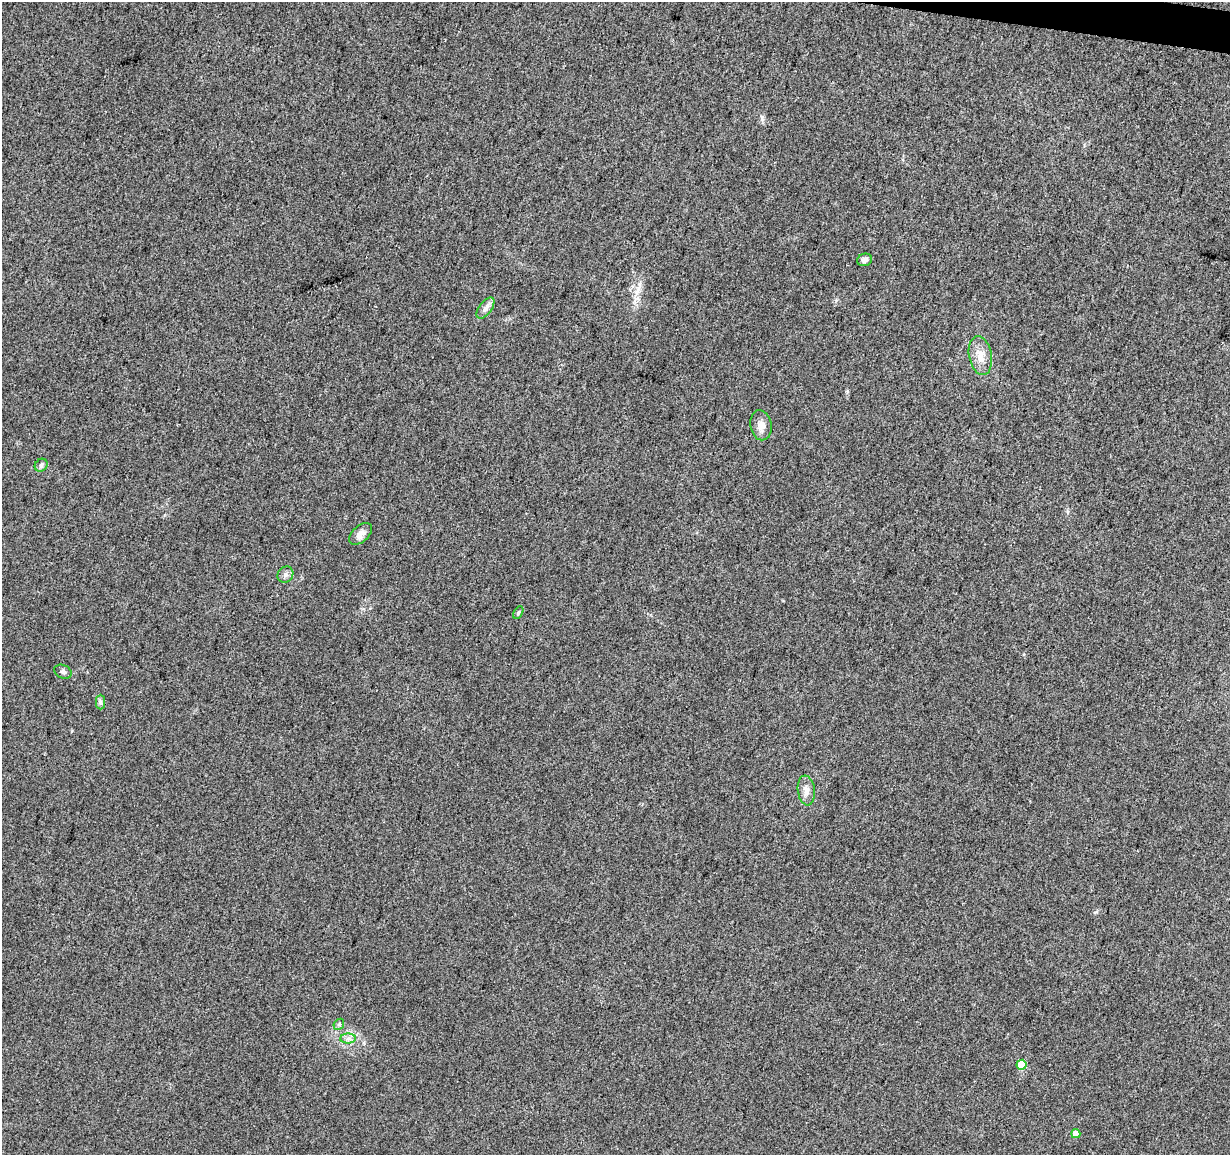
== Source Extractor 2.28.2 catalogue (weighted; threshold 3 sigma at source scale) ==
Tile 10 of 4 x 4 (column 2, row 3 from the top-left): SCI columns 1240-2467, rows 1443-2595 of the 4926 x 5130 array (HDU 1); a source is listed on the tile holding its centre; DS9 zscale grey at full resolution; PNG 1232 x 1157 px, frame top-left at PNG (2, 2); each listed source drawn as its Kron ellipse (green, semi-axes under 4 px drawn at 4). Shown black and unused: <1% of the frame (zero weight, under 3 of 5 exposures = <1% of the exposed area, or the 3 px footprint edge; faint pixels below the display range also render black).
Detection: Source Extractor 2.28.2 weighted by HDU 2 'WHT'; one run over the whole footprint, this tile lists its part. Background 0.0271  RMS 0.0046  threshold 0.0207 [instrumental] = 3 sigma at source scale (4.5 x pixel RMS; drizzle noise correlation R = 1.50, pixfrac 1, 0.0396/0.0396 arcsec/px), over >= 5 px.
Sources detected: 15; all 15 listed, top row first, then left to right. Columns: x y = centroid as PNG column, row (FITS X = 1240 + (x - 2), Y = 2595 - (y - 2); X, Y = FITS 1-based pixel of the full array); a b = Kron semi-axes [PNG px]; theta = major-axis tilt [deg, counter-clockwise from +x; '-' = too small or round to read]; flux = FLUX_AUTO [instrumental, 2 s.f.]
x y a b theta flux
865 260 7 6 - 1.7
485 308 12 6 53 2
980 356 20 11 -79 5.8
761 425 15 10 -80 3.4
41 465 7 6 - 1
361 534 14 8 41 3
285 575 8 7 - 1.8
518 613 7 4 59 0.62
63 672 9 6 -27 1.3
100 702 7 4 -90 1.1
806 790 15 8 -83 3.1
339 1024 6 4 47 0.77
348 1039 8 5 1 1.5
1022 1065 5 5 - 11
1076 1134 4 4 - 3.9